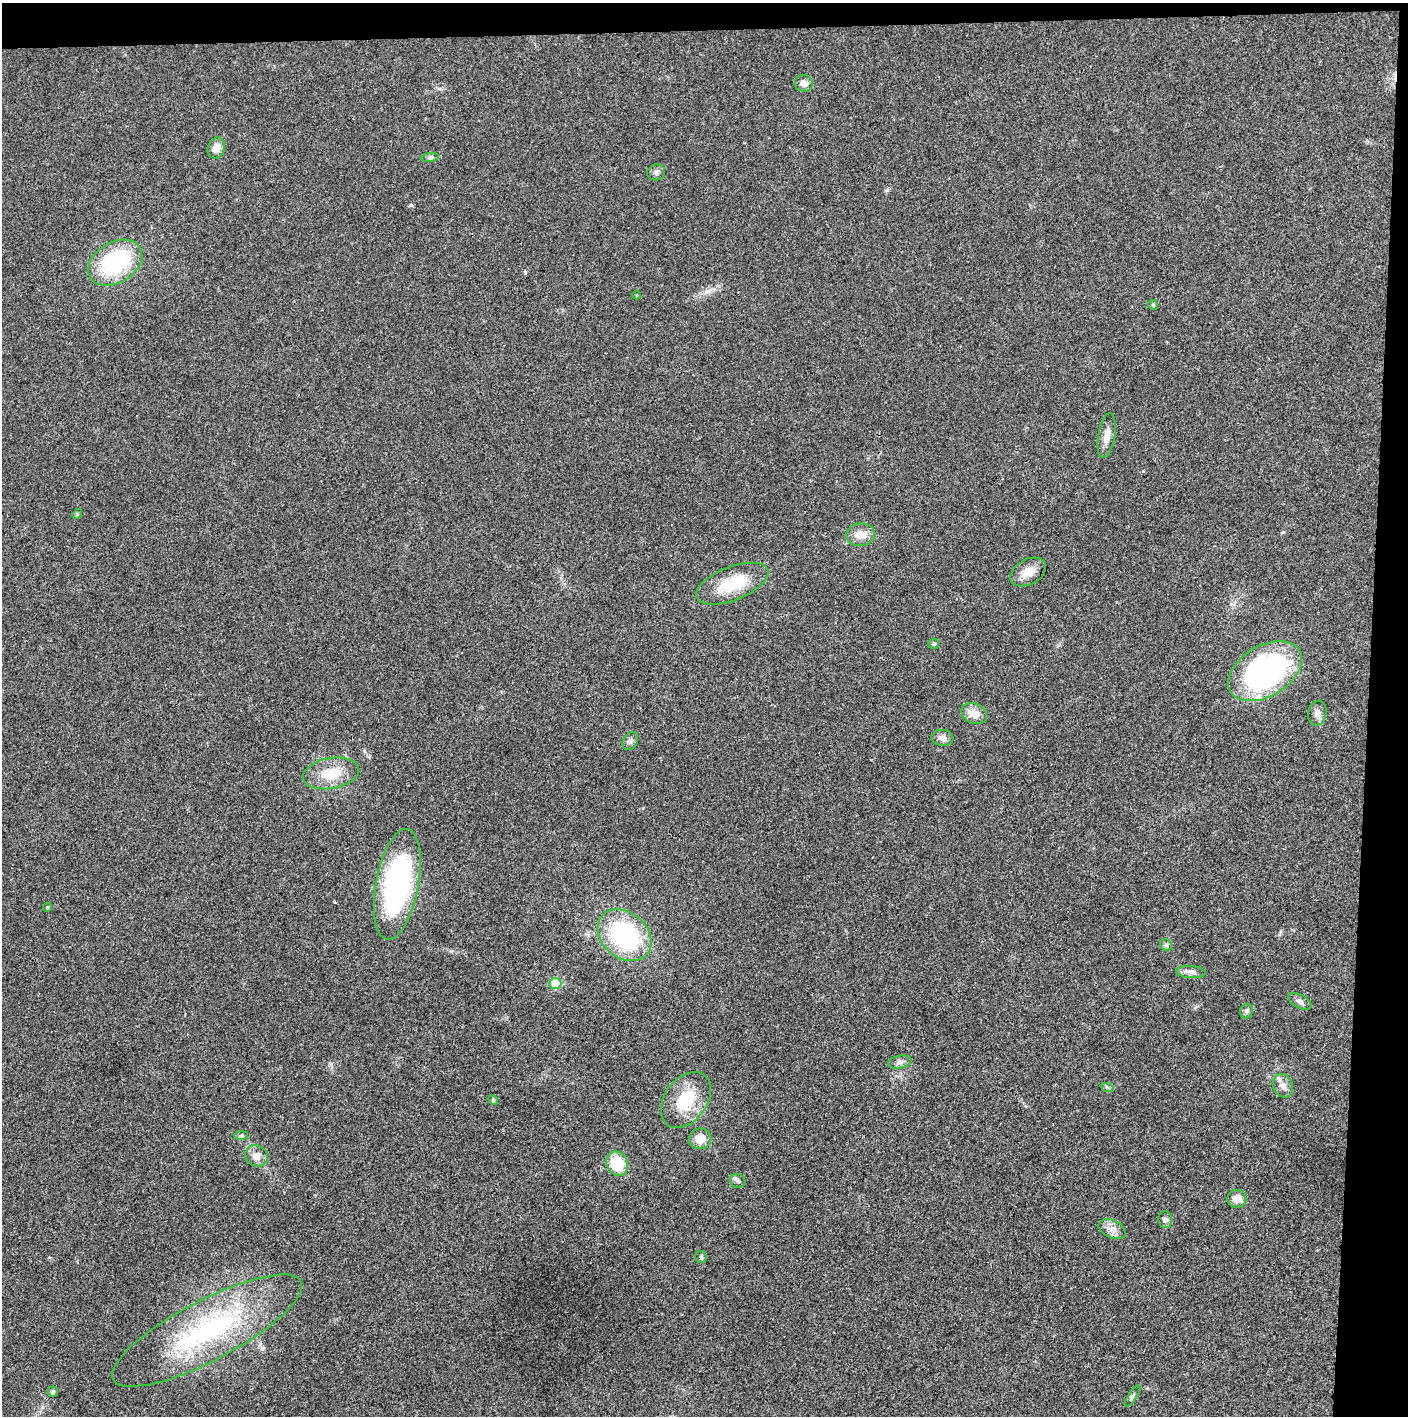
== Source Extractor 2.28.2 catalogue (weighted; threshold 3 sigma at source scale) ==
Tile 3 of 3 x 3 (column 3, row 1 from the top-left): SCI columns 2815-4220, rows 2830-4243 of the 4221 x 4243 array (HDU 1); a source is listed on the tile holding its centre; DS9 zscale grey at full resolution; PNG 1410 x 1418 px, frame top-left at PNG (2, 3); each listed source drawn as its Kron ellipse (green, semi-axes under 4 px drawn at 4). Shown black and unused: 5% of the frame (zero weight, under 3 of 4 exposures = <1% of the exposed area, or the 3 px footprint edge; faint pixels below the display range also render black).
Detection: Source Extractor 2.28.2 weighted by HDU 2 'WHT'; one run over the whole footprint, this tile lists its part. Background 0.019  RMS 0.0051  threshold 0.023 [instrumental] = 3 sigma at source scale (4.5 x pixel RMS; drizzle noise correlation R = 1.50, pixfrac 1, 0.05/0.05 arcsec/px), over >= 5 px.
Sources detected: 44; all 44 listed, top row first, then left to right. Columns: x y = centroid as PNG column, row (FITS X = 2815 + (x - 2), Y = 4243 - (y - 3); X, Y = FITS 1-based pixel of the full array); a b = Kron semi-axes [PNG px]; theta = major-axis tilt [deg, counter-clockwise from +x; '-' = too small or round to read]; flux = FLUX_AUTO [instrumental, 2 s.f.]
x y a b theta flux
804 83 9 8 - 3.4
216 148 11 8 72 4.3
430 157 8 4 8 1.1
656 172 9 8 - 1.8
115 263 29 20 31 49
637 295 4 3 - 0.41
1153 305 5 5 - 0.7
1107 436 22 8 80 4.8
77 514 5 4 - 0.58
860 535 14 11 7 5.9
1028 572 19 12 29 6.7
732 584 38 16 21 21
934 644 5 5 - 0.92
1265 671 40 25 32 110
1317 713 12 9 78 2.9
974 714 13 10 -23 6.1
942 738 11 8 -6 2.5
630 741 9 7 60 1.8
331 773 28 15 10 14
397 884 56 21 79 100
47 907 4 4 - 0.67
624 935 30 22 -41 64
1166 945 6 5 - 0.95
1191 972 15 6 -4 2.3
555 983 6 5 - 17
1300 1001 13 6 -28 1.9
1246 1011 7 6 - 1.2
900 1062 12 6 12 2.1
1283 1086 12 9 -63 3.7
1107 1087 7 4 -19 0.97
493 1100 5 4 - 0.67
686 1100 31 21 55 20
241 1136 7 4 1 0.95
700 1139 11 10 - 6.2
257 1156 12 10 -29 3.6
617 1164 12 10 -64 17
738 1181 8 7 - 1.4
1237 1199 9 9 - 5.1
1165 1220 8 7 - 1.7
1112 1229 14 8 -24 3.6
701 1257 6 6 - 0.96
207 1331 106 30 28 85
53 1392 5 5 - 1.1
1133 1396 12 3 56 1.1
Unlisted compact peaks at least as high as the median listed source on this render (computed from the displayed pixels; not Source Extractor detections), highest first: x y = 411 205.